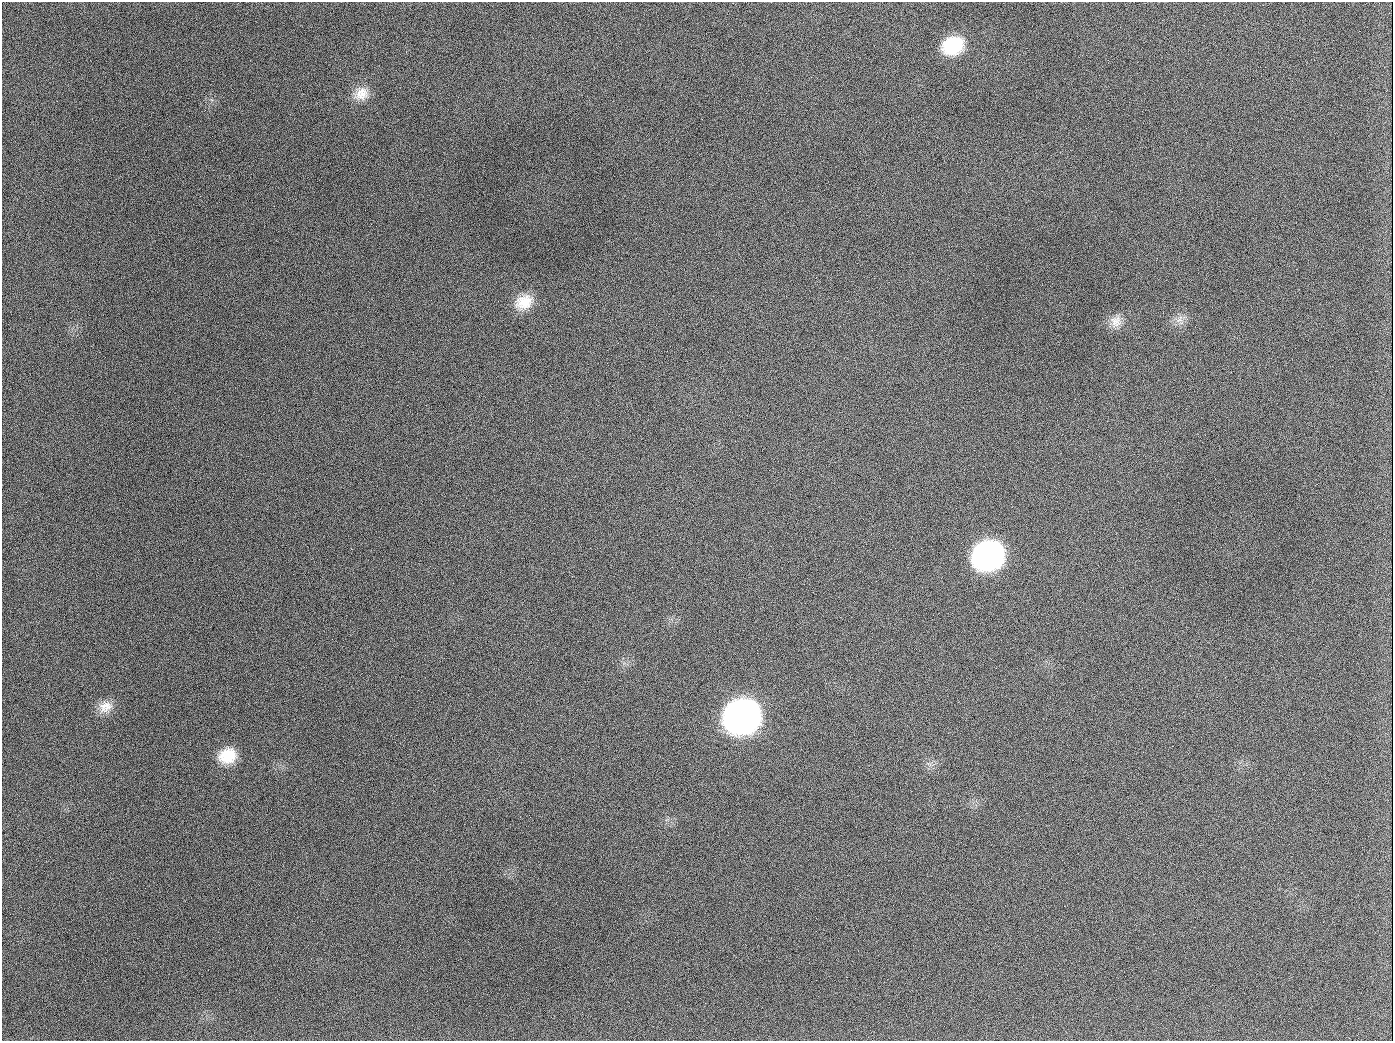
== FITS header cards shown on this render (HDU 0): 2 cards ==
NAXIS1  =                 1391
NAXIS2  =                 1039

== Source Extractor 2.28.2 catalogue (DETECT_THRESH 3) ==
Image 1391 x 1039 px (HDU 0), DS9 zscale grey, 1 PNG px = 1 image px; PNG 1395 x 1043 px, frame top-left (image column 1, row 1039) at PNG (2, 2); no overlay
Background 1810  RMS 77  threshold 232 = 3 sigma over >= 5 px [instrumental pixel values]
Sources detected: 12; all 12 listed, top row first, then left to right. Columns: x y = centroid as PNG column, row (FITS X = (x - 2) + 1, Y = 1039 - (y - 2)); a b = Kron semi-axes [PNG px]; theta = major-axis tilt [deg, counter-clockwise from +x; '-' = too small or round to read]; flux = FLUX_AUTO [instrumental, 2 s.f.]
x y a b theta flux
953 46 23 18 23 2.6e+05
361 94 19 17 31 8.3e+04
189 126 2 2 - 5.9e+03
524 302 23 17 25 1.2e+05
1179 319 14 5 57 2.6e+04
1116 321 16 14 83 5.8e+04
654 407 2 2 - 3.5e+03
988 556 22 19 29 2.0e+06
105 707 19 14 18 6.9e+04
742 716 23 20 26 4.5e+06
227 756 20 17 25 1.4e+05
944 1026 2 2 - 3.6e+03